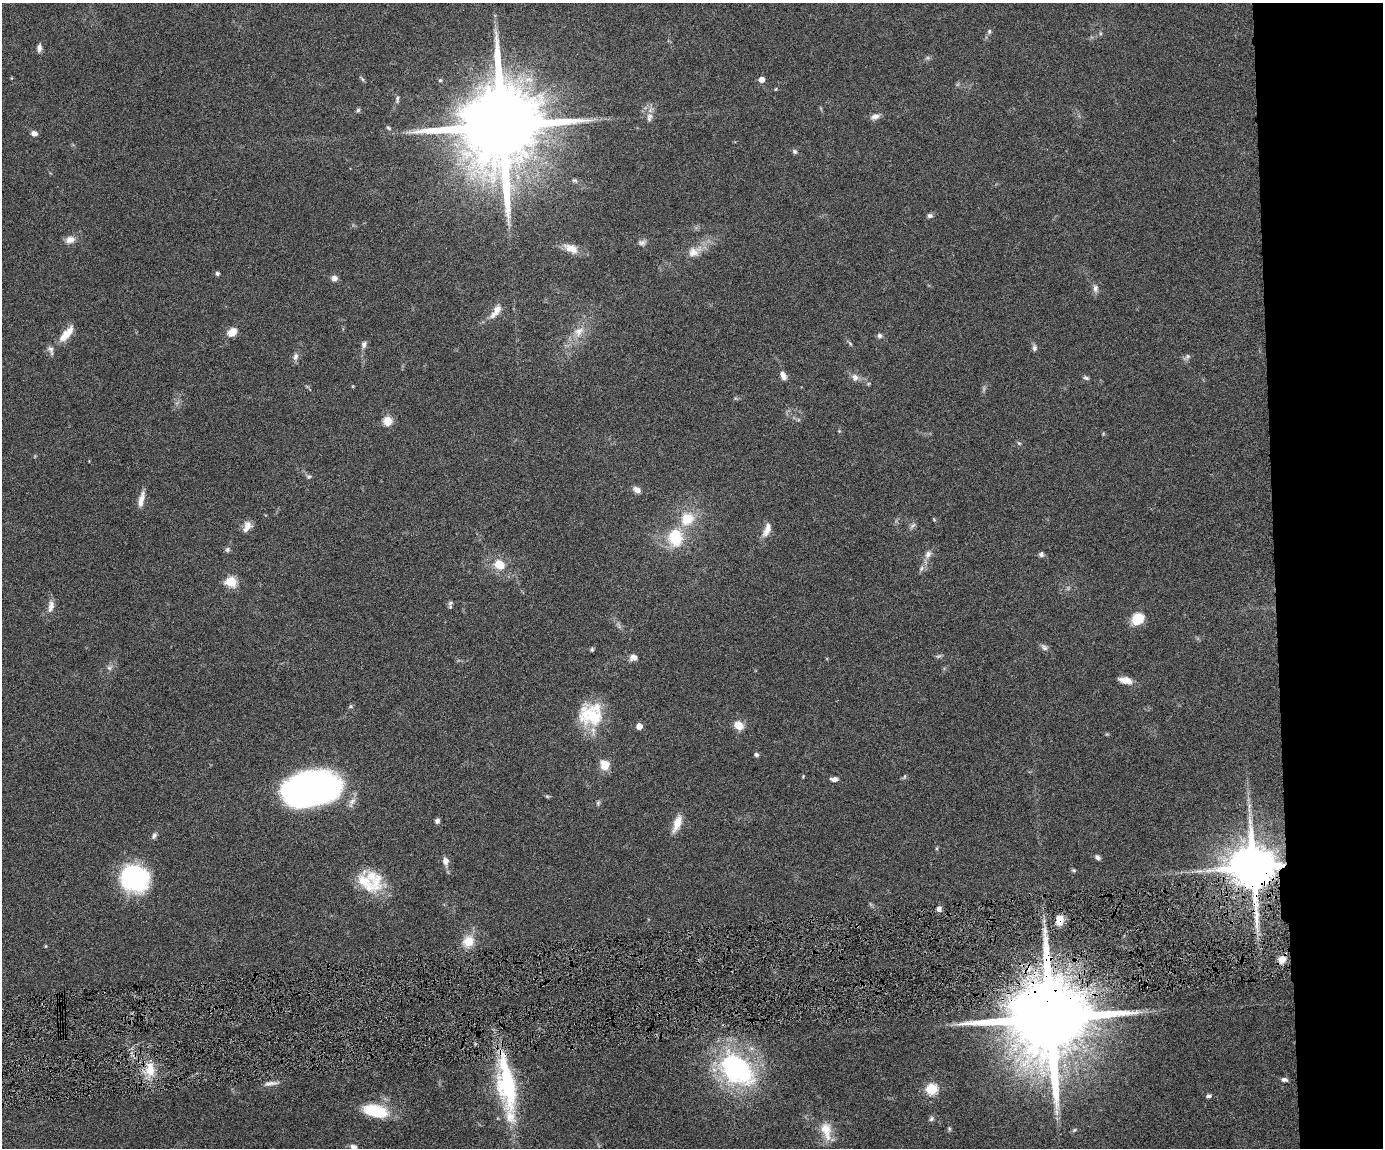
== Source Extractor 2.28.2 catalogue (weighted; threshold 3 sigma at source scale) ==
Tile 6 of 3 x 4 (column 3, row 2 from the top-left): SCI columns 3004-4384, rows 2292-3437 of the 4519 x 4583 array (HDU 1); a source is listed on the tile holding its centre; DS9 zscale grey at full resolution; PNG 1385 x 1150 px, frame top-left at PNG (2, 3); no overlay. Shown black and unused: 8% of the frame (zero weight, under 4 of 8 exposures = <1% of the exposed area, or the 3 px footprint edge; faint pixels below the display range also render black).
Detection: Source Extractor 2.28.2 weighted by HDU 2 'WHT'; one run over the whole footprint, this tile lists its part. Background 0.0445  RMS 0.0037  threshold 0.0153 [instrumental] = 3 sigma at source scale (4.09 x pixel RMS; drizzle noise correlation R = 1.36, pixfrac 0.8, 0.05/0.05 arcsec/px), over >= 5 px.
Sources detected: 114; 1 too faint to see at this stretch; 1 inside a brighter object's white glare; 2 long thin detections or spike segments (spike, bleed or trail) — not listed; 7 inside a brighter listed object's ellipse — not listed separately; the other 103 listed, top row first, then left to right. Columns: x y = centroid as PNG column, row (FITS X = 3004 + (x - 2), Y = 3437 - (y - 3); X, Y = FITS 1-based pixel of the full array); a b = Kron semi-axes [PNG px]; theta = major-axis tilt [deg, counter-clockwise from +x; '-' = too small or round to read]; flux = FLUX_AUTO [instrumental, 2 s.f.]
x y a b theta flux
989 31 7 5 71 0.63
39 48 10 5 87 1.3
362 79 7 4 -53 0.52
761 79 5 4 - 2.7
440 80 5 4 - 0.45
776 89 5 3 - 0.25
397 99 11 3 87 0.75
358 110 5 5 - 0.63
649 117 14 8 80 2
875 117 12 7 13 1.7
502 126 23 19 88 7000
388 128 7 5 -40 0.6
34 133 7 5 -15 1.6
795 151 7 5 -47 0.76
574 180 8 5 -6 0.66
930 216 7 6 - 0.89
70 240 12 9 11 2.4
642 243 11 7 3 1.1
571 248 20 11 -24 3.8
694 252 21 12 31 4.6
217 274 4 4 - 0.92
334 278 8 7 - 1.5
1095 288 10 7 -89 1.4
494 314 16 7 36 2.5
578 331 15 11 37 3.8
232 332 13 9 38 3
66 334 23 8 49 5.2
879 336 6 6 - 0.97
850 343 8 3 -45 0.54
364 344 10 7 87 1.1
1034 348 8 6 -79 1
1187 356 8 6 56 0.85
295 357 11 7 74 1.3
783 375 11 6 -67 1.9
855 377 9 7 -62 1.8
1086 378 8 5 -23 0.73
387 421 9 9 - 4.3
839 431 4 4 - 0.29
1019 443 7 3 -36 0.44
309 477 6 5 - 0.56
637 490 8 6 -31 2
141 499 21 6 78 2.8
687 519 14 12 34 8.3
913 525 11 4 45 0.88
247 526 14 9 67 2.3
767 530 19 8 69 3.1
675 537 17 15 -88 13
227 550 7 6 - 0.69
928 554 11 8 58 1.8
1041 554 6 6 - 0.84
499 565 6 6 - 8.8
231 582 6 5 - 23
450 603 8 6 49 0.8
51 606 13 7 77 2.3
1137 619 12 10 34 8.6
1044 647 11 6 -42 1.2
592 649 6 4 90 0.51
634 657 8 6 9 2.1
109 668 7 5 -43 0.81
1125 680 16 7 -11 3.1
350 706 6 5 - 0.51
591 716 35 25 -23 16
739 725 11 9 -43 3.7
639 726 5 5 - 3.5
756 755 6 5 - 0.75
604 765 12 10 -66 4.3
803 776 5 3 - 0.28
904 777 6 4 71 0.46
834 779 8 5 0 1.4
309 789 48 28 12 130
547 796 6 4 -19 0.43
598 803 7 5 69 0.6
1249 806 10 3 79 0.95
437 821 6 5 - 0.95
677 823 23 9 69 4.3
154 836 9 6 62 0.93
1097 857 6 5 - 1.2
445 861 10 8 -82 1.7
1253 867 12 11 - 1900
1073 870 6 5 - 0.47
133 877 27 23 -49 39
377 881 33 16 80 8.8
939 909 6 5 - 1.3
1060 920 11 8 -89 3.8
1045 930 9 4 -81 1.4
468 941 13 12 - 5.6
46 946 5 3 - 0.3
1282 959 9 7 47 2.8
1050 1018 22 19 89 7000
150 1069 19 11 -88 6.5
736 1069 42 27 -41 59
1284 1080 7 5 -6 1
271 1083 20 5 7 1.7
507 1083 63 19 -81 39
932 1089 6 5 - 29
1208 1096 5 4 - 0.99
375 1111 26 12 -12 15
1056 1112 11 4 -79 1.4
931 1119 7 6 - 0.79
949 1129 7 4 -71 0.48
826 1130 27 13 -77 5.9
1074 1130 6 5 - 0.56
353 1147 9 6 -8 1.1
Overlapping masked pixels (flux is a lower limit): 4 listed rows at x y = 1253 867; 1060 920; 1050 1018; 507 1083